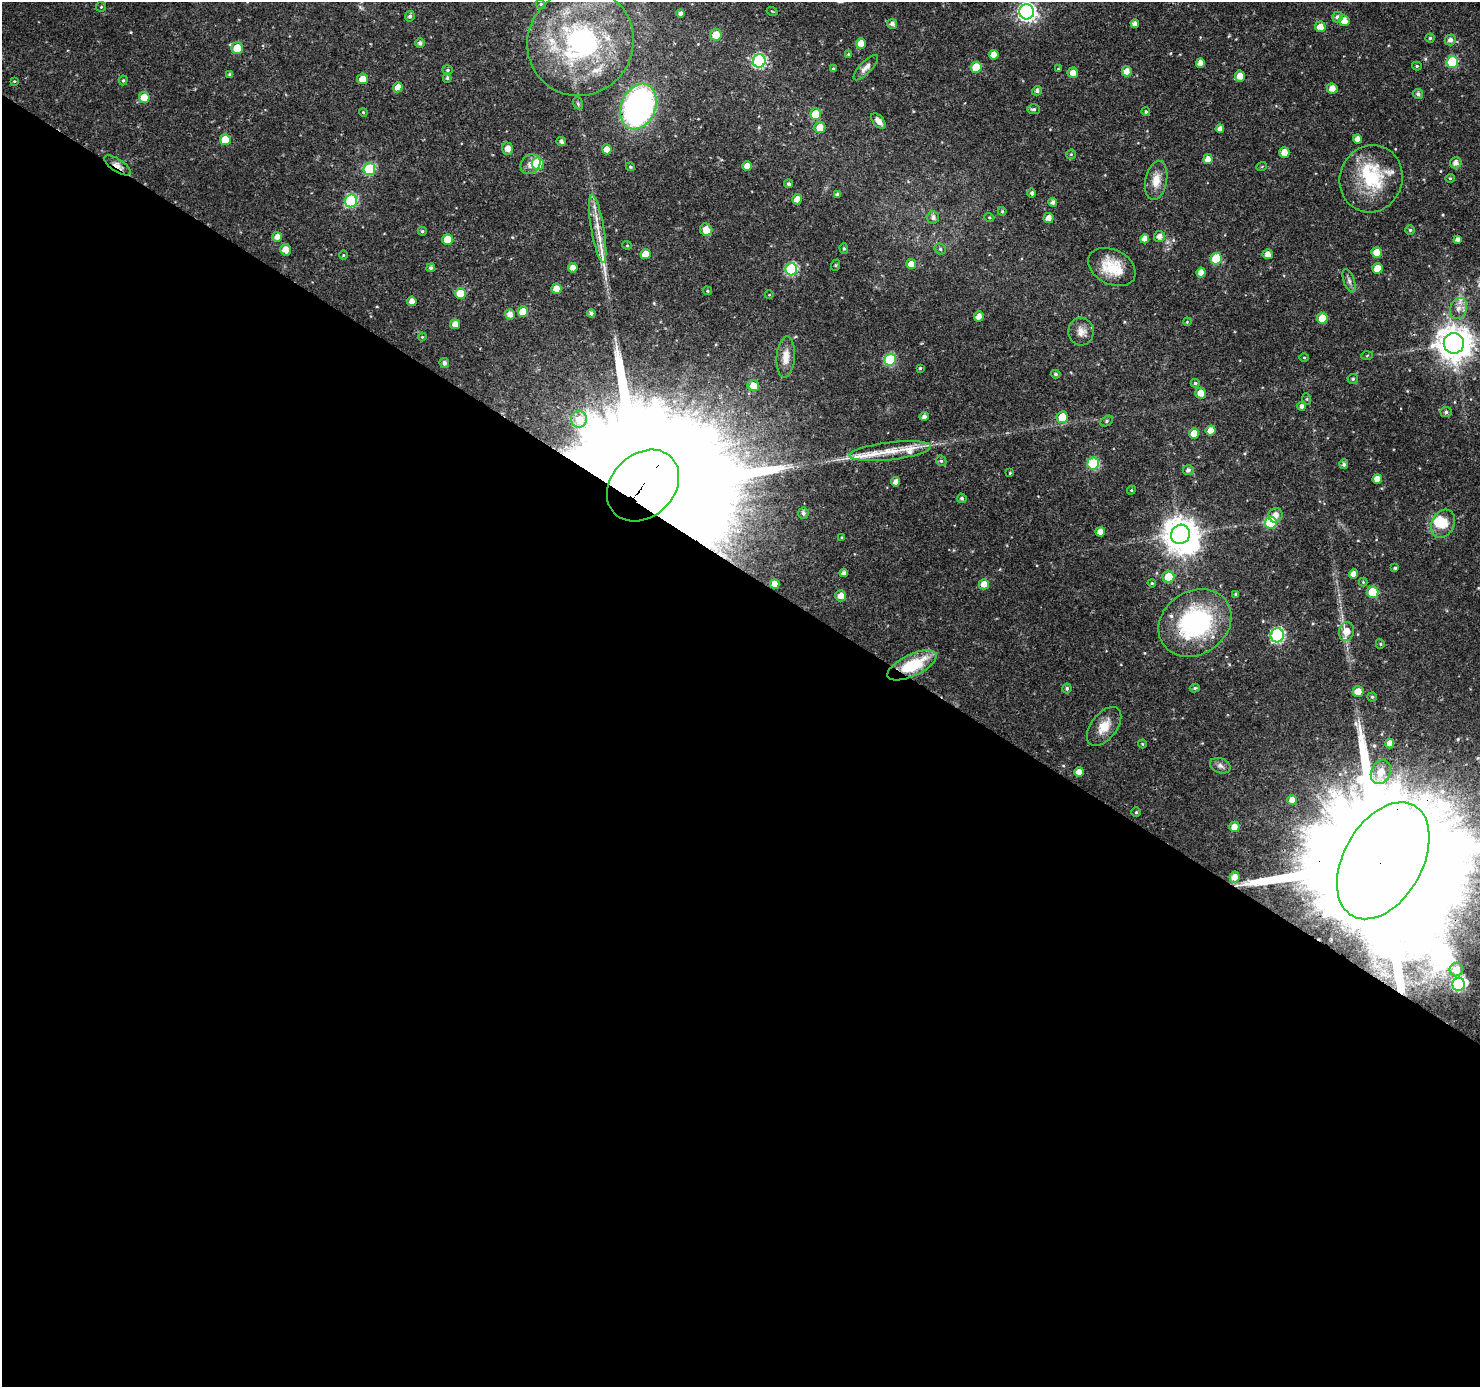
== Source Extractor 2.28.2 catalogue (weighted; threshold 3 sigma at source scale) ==
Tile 14 of 4 x 4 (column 2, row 4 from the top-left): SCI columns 1482-2959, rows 189-1573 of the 5926 x 5984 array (HDU 1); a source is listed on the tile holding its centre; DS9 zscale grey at full resolution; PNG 1482 x 1389 px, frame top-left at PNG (2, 2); each listed source drawn as its Kron ellipse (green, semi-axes under 4 px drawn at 4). Shown black and unused: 59% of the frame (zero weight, under 3 of 4 exposures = <1% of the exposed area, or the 3 px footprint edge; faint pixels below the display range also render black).
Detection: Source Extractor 2.28.2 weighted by HDU 2 'WHT'; one run over the whole footprint, this tile lists its part. Background 0.0184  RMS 0.0016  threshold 0.00728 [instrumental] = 3 sigma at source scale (4.5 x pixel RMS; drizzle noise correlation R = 1.50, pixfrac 1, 0.0396/0.0396 arcsec/px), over >= 5 px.
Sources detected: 205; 3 inside a brighter object's white glare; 3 long thin detections or spike segments (spike, bleed or trail) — neither listed nor drawn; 5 inside a brighter listed object's ellipse — not listed separately; the other 194 listed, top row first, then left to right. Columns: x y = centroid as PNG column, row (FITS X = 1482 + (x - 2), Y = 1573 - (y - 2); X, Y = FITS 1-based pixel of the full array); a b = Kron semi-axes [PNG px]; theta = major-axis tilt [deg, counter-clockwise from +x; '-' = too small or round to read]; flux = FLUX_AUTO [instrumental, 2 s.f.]
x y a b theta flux
541 4 5 4 - 0.24
101 7 5 5 - 0.21
772 11 5 3 - 0.16
1027 12 7 7 - 62
681 13 4 4 - 0.64
410 16 5 4 - 0.41
1337 17 5 5 - 0.54
1344 21 5 5 - 1.4
892 24 5 5 - 0.74
1135 24 4 4 - 0.7
1320 27 5 5 - 1.4
716 35 6 5 - 2.4
1430 38 4 4 - 0.24
1450 40 5 5 - 0.74
580 42 54 52 51 33
420 43 4 4 - 0.54
861 43 5 5 - 1.8
237 48 6 6 - 3.4
849 54 4 4 - 0.22
994 55 5 4 - 1.3
759 61 6 6 - 22
1452 62 6 6 - 10
1200 63 5 4 - 1.1
1417 66 5 4 - 0.22
976 67 5 5 - 3.7
866 68 16 6 46 0.92
833 69 4 3 - 0.27
1058 69 4 4 - 0.14
447 70 5 4 - 0.26
1127 71 5 5 - 1.2
1073 73 5 5 - 1
229 74 4 3 - 0.24
1240 76 5 5 - 1.3
447 78 5 4 - 0.26
362 79 5 5 - 1.3
123 80 5 4 - 0.24
14 81 4 3 - 0.15
398 87 5 4 - 1.2
1332 88 5 5 - 1.4
1037 91 5 4 - 0.49
1418 94 5 5 - 0.47
144 97 5 5 - 2.3
578 103 6 5 - 0.26
638 106 23 17 68 48
1034 109 6 5 - 0.38
363 112 4 3 - 0.15
1146 112 4 4 - 0.25
815 114 5 5 - 3.3
878 121 9 5 -49 1
820 127 5 5 - 1.5
1220 129 4 4 - 0.8
1358 139 4 4 - 0.99
225 140 5 5 - 3.5
561 141 5 4 - 0.41
508 149 6 5 - 1.2
607 149 5 5 - 1.2
1284 152 5 5 - 1.6
1071 154 5 4 - 0.19
1208 159 5 4 - 1.1
1456 163 6 5 - 0.91
531 164 11 9 44 1.2
538 164 6 6 - 4.8
117 165 15 6 -33 1.2
747 166 4 4 - 1.2
1262 166 5 3 - 0.15
630 167 4 4 - 0.21
369 169 6 6 - 10
1450 178 4 4 - 0.18
1371 179 34 31 73 9.8
1156 180 20 10 79 2.2
789 184 4 4 - 0.31
1032 193 5 4 - 0.44
837 194 4 3 - 0.29
797 199 5 5 - 1.1
351 201 6 6 - 15
1053 202 4 4 - 0.55
1002 211 4 4 - 0.18
933 217 6 6 - 0.61
989 217 5 3 - 0.17
1049 218 5 5 - 1.1
598 228 34 6 -80 2.8
706 230 6 6 - 1.5
1410 230 5 5 - 0.24
422 231 4 4 - 0.3
1159 236 5 5 - 0.85
277 237 5 5 - 1.1
1145 239 4 4 - 1.2
1458 239 4 4 - 0.67
448 240 5 5 - 3.9
627 245 4 4 - 0.18
844 248 5 4 - 0.22
940 249 6 5 - 0.27
285 250 6 5 - 1.3
1377 252 5 5 - 1.9
646 254 5 5 - 2
1268 254 5 5 - 0.95
343 255 5 3 - 0.15
1216 259 6 5 - 5.4
911 264 5 5 - 1.3
836 265 6 3 71 0.18
1112 267 25 17 -27 4.7
431 268 4 4 - 0.39
573 268 5 5 - 1.1
791 269 6 6 - 16
1377 269 5 5 - 2.5
1201 273 5 4 - 1.2
1349 281 12 5 -71 0.64
557 289 5 5 - 1.2
707 291 5 4 - 0.19
460 294 5 5 - 3.2
769 295 4 3 - 0.11
412 301 4 4 - 1.1
1458 308 11 8 70 1
523 312 5 5 - 2.4
591 313 4 4 - 0.42
510 314 5 5 - 1.1
979 316 5 5 - 1.2
1322 318 5 5 - 3
1187 322 4 3 - 0.13
455 324 5 5 - 1.2
1081 332 14 12 -87 1.4
422 337 4 3 - 0.16
1454 343 10 10 - 310
1367 356 5 4 - 0.18
786 357 21 9 86 1.9
1304 357 5 3 - 0.16
890 360 6 6 - 12
444 363 5 5 - 0.56
920 368 3 3 - 0.21
1056 374 5 4 - 0.31
1353 379 5 5 - 0.27
1195 383 4 4 - 0.25
753 386 6 5 - 1.6
1201 393 5 5 - 1.5
1307 399 5 3 - 0.18
1302 406 4 4 - 0.52
1446 412 5 5 - 0.36
924 416 4 4 - 0.61
1062 417 6 5 - 3.2
579 419 8 8 - 1
1107 421 7 5 29 0.28
1211 431 5 5 - 1.3
1194 434 5 5 - 2.3
890 451 41 9 7 3.3
941 461 5 4 - 0.26
1093 464 6 6 - 11
1344 464 5 4 - 0.41
1188 470 5 5 - 0.52
1010 473 3 3 - 0.14
1377 479 5 4 - 1.2
896 482 4 4 - 0.85
643 485 40 31 44 15000
1131 490 4 4 - 0.19
962 498 5 4 - 0.37
803 513 5 5 - 0.49
1276 515 7 7 - 1.1
1271 523 6 6 - 10
1443 524 15 11 61 3.1
1100 532 5 4 - 1.1
1180 534 10 9 - 290
842 537 4 3 - 0.15
1395 568 4 3 - 0.25
844 573 4 4 - 0.64
1354 574 5 4 - 1.1
1168 577 6 6 - 3.1
1363 582 4 4 - 0.15
1152 583 4 3 - 0.19
775 584 5 4 - 1.2
984 584 5 5 - 1.6
1373 592 6 5 - 5
1236 594 4 3 - 0.26
841 596 5 5 - 1.4
1195 623 38 31 33 22
1346 631 9 7 80 1.9
1277 635 7 6 - 24
1380 644 5 4 - 0.21
912 665 27 11 25 8
1067 688 5 4 - 0.32
1195 688 5 4 - 0.27
1358 692 5 5 - 1.6
1372 697 4 4 - 0.24
1104 726 23 12 52 2.6
1390 743 5 4 - 1.1
1142 744 4 4 - 0.17
1220 766 10 7 -22 0.61
1079 772 5 4 - 1.1
1381 772 12 9 68 2
1292 800 5 4 - 1.3
1136 812 4 4 - 0.24
1234 827 5 5 - 1.4
1383 861 63 39 61 17000
1235 877 5 5 - 1.2
1456 970 7 6 - 1.5
1459 984 7 6 - 20
Overlapping masked pixels (flux is a lower limit): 5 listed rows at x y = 117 165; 643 485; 1195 623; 912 665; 1383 861
Isophote crosses this tile's border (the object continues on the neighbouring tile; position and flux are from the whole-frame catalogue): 2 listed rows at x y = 1027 12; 1383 861